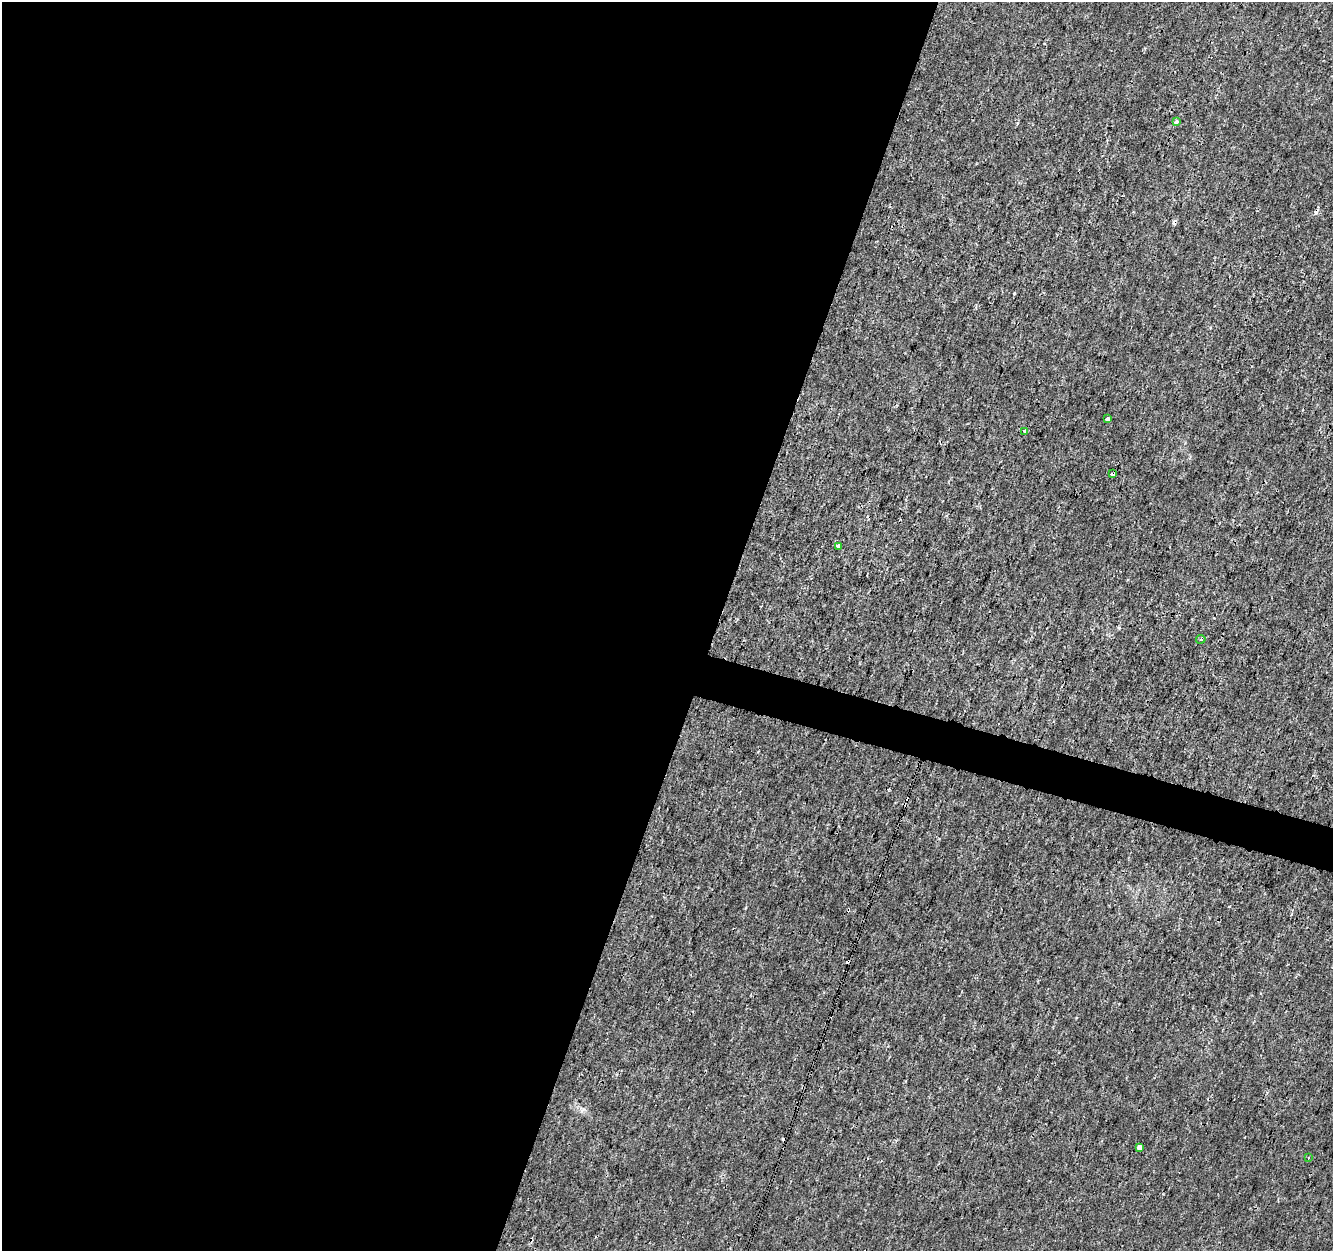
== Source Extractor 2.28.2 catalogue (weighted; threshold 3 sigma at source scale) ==
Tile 5 of 4 x 4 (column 1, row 2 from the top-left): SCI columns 1-1331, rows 2718-3966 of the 5333 x 5498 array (HDU 1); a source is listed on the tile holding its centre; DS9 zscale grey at full resolution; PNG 1335 x 1253 px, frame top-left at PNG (2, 2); each listed source drawn as its Kron ellipse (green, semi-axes under 4 px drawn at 4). Shown black and unused: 56% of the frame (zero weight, under 3 of 4 exposures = <1% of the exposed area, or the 3 px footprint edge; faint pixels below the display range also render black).
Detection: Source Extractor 2.28.2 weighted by HDU 2 'WHT'; one run over the whole footprint, this tile lists its part. Background 7.81e-05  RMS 0.0014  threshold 0.00641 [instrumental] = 3 sigma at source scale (4.5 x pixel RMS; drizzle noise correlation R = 1.50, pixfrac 1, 0.0396/0.0396 arcsec/px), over >= 5 px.
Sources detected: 13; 5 cosmic-ray / hot-pixel residue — neither listed nor drawn; the other 8 listed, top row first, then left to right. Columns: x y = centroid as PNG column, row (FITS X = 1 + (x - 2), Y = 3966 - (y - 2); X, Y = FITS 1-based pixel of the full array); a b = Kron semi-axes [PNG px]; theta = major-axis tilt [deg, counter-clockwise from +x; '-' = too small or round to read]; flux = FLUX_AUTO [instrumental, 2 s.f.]
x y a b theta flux
1177 121 3 3 - 0.7
1107 418 4 3 - 1.2
1025 431 3 3 - 0.24
1112 474 3 3 - 0.75
838 546 4 3 - 0.94
1201 639 4 3 - 0.25
1140 1147 3 3 - 15
1308 1158 3 3 - 0.17
Overlapping masked pixels (flux is a lower limit): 1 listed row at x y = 1112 474